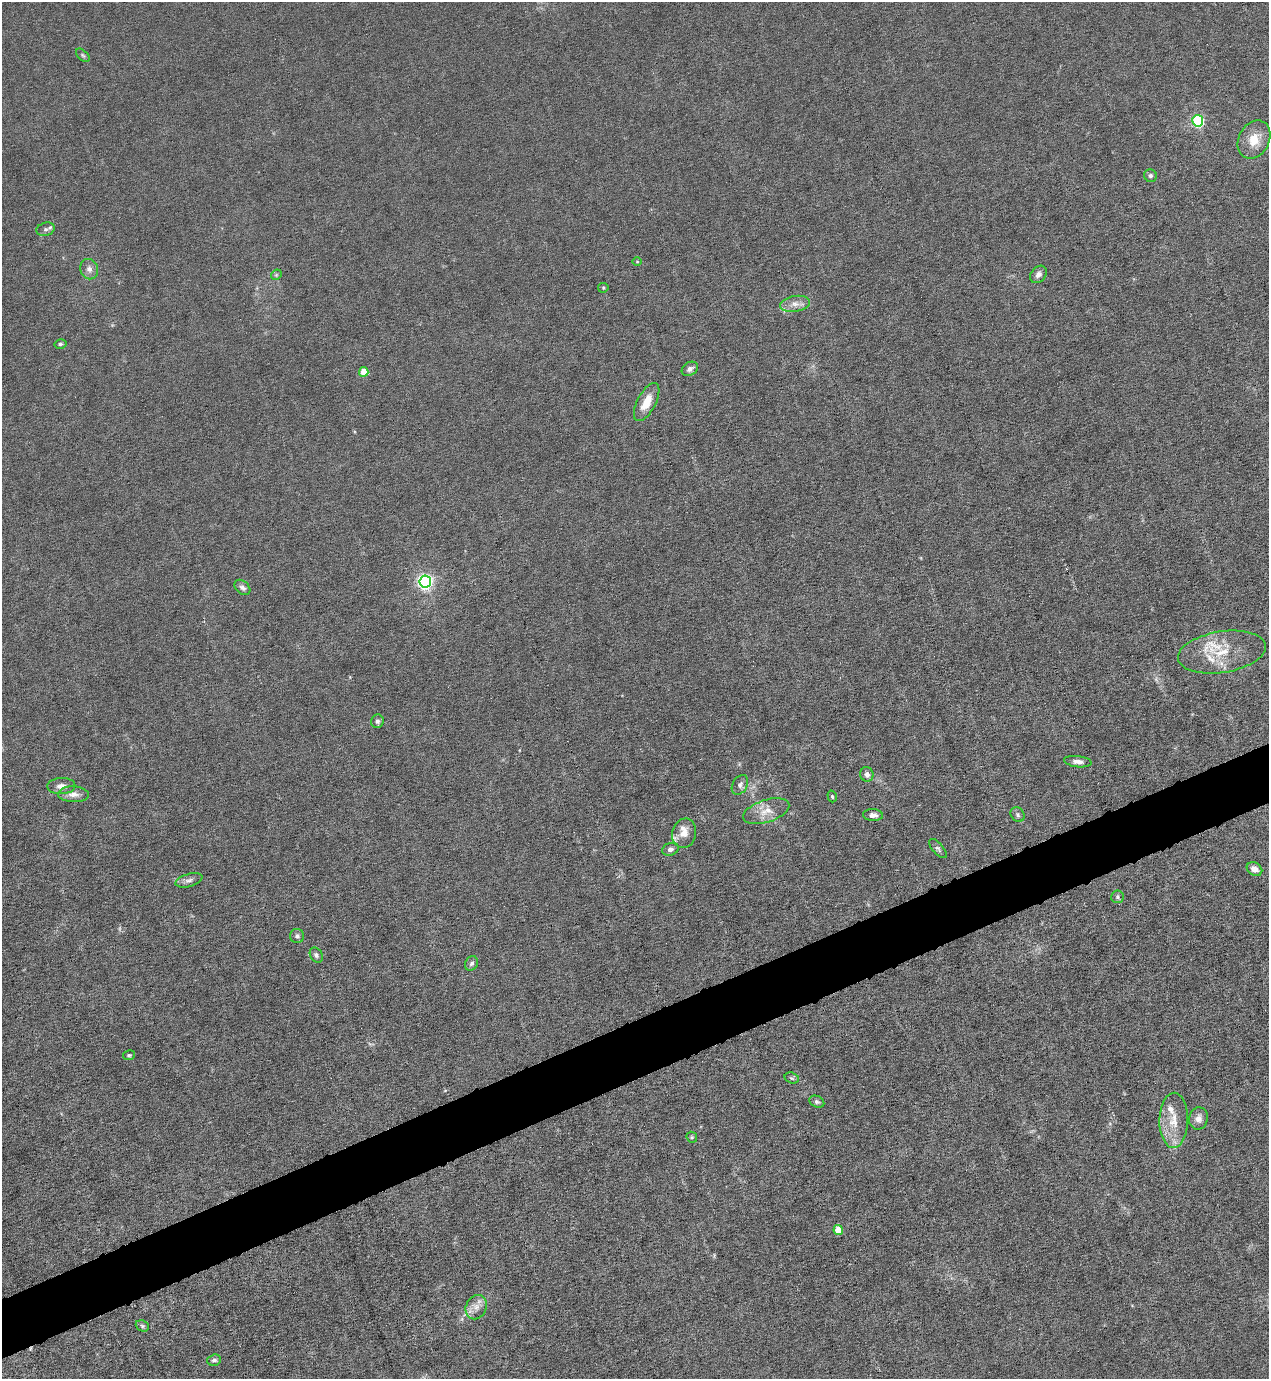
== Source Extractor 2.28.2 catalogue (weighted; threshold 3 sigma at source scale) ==
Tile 7 of 4 x 4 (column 3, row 2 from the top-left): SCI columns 2811-4077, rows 2754-4130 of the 5490 x 5506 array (HDU 1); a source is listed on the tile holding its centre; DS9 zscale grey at full resolution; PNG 1271 x 1381 px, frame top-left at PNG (2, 2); each listed source drawn as its Kron ellipse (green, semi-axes under 4 px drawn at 4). Shown black and unused: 4% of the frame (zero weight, under 6 of 12 exposures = <1% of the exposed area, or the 3 px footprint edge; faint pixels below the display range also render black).
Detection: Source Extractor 2.28.2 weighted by HDU 2 'WHT'; one run over the whole footprint, this tile lists its part. Background 0.017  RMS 0.0031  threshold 0.0129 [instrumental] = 3 sigma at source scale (4.09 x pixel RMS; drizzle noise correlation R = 1.36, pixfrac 0.8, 0.05/0.05 arcsec/px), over >= 5 px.
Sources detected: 53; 1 cosmic-ray / hot-pixel residue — neither listed nor drawn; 5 inside a brighter listed object's ellipse — not listed separately; the other 47 listed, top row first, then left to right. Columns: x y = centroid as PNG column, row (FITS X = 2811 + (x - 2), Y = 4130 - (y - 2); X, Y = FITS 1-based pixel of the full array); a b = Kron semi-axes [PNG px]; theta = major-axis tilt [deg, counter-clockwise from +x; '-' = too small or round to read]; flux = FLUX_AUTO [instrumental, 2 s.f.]
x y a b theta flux
83 55 8 5 -45 0.53
1198 121 6 5 - 41
1254 140 20 15 62 5.5
1150 176 6 6 - 0.78
46 229 9 6 17 0.93
637 262 4 3 - 0.23
89 269 10 8 -71 1.7
1038 274 10 7 49 1.4
276 275 6 4 45 0.46
603 288 5 5 - 0.38
795 304 15 8 9 2.5
60 344 6 4 14 0.47
690 369 9 6 32 1.1
364 372 5 4 - 7
647 402 21 9 62 5.2
425 582 6 6 - 87
242 587 9 6 -42 1.1
1222 652 44 20 9 12
377 721 7 6 - 0.78
1078 762 14 5 -6 1.5
867 774 7 6 - 1.4
740 785 10 7 60 1.2
61 786 14 8 3 1.9
73 794 15 8 -2 2.2
832 796 6 4 -74 0.52
766 811 24 11 18 4.3
873 815 10 6 -4 1.7
1018 815 8 6 -48 0.84
684 833 15 12 76 3
670 849 8 6 19 0.98
938 849 12 5 -48 0.85
1254 869 8 6 -30 2.1
189 880 14 6 16 1.3
1117 897 6 6 - 0.74
297 936 7 7 - 0.89
316 955 8 6 -58 0.85
471 963 7 6 - 0.93
129 1055 6 5 - 0.48
792 1078 7 5 -17 0.6
817 1102 8 5 -27 0.73
1198 1118 11 9 78 1.8
1174 1120 27 14 89 6.7
692 1137 6 5 - 0.48
838 1230 5 4 - 4.5
476 1307 12 10 67 2.6
142 1326 7 5 -23 0.6
214 1360 7 5 19 0.82